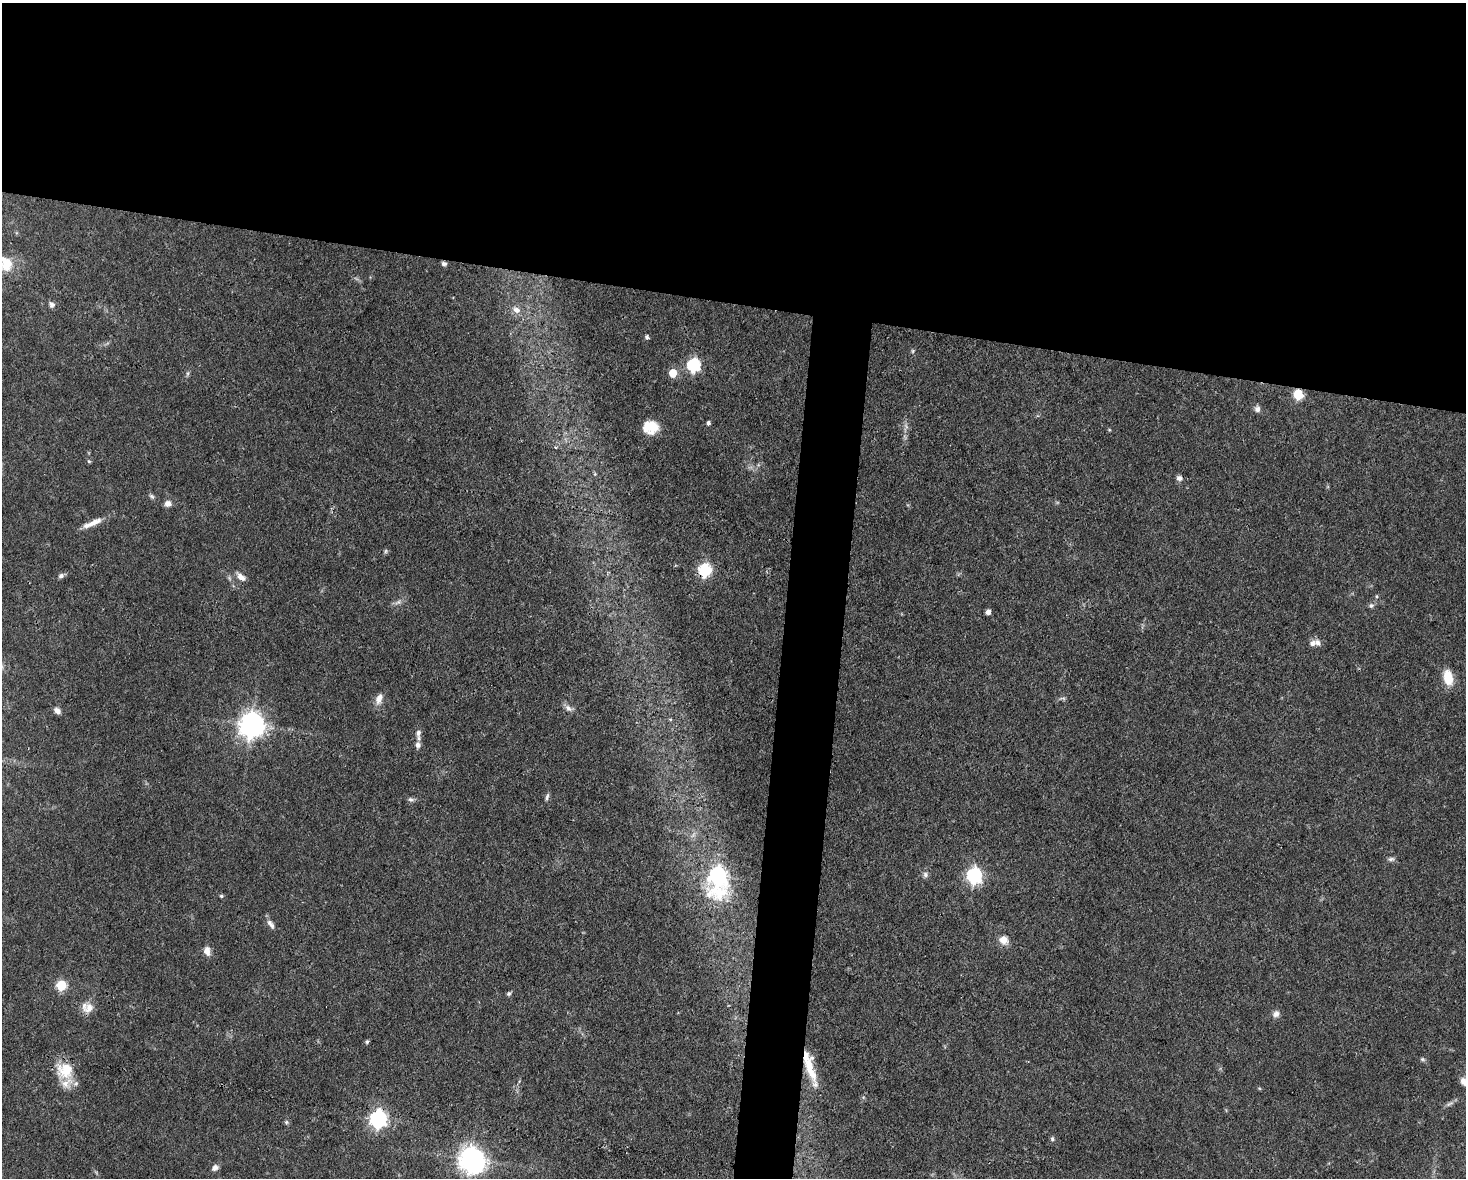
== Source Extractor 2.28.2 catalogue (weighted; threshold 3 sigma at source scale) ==
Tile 2 of 3 x 4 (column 2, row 1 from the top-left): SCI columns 1688-3151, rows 3529-4704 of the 4725 x 4704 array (HDU 1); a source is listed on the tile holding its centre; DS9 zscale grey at full resolution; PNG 1468 x 1180 px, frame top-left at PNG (2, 3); no overlay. Shown black and unused: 28% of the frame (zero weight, under 3 of 4 exposures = <1% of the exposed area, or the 3 px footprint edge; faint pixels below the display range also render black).
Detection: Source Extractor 2.28.2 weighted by HDU 2 'WHT'; one run over the whole footprint, this tile lists its part. Background 0.0737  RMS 0.004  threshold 0.0182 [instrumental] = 3 sigma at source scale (4.5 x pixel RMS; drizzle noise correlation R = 1.50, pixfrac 1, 0.05/0.05 arcsec/px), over >= 5 px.
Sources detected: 63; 1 inside a brighter object's white glare — not listed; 4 inside a brighter listed object's ellipse — not listed separately; the other 58 listed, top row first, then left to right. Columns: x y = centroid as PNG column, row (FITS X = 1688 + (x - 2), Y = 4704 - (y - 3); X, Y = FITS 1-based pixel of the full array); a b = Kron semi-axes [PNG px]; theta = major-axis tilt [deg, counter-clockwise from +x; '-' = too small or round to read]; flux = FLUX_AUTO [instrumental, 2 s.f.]
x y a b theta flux
6 264 23 18 -65 9.1
444 264 6 5 - 1
52 305 7 7 - 1.4
516 310 11 8 -37 2.8
647 337 5 5 - 1
913 351 6 4 90 0.57
694 365 6 6 - 64
673 373 5 5 - 11
1298 394 6 5 - 24
1257 409 8 7 - 1.6
708 423 4 4 - 1.2
650 427 15 13 2 8.3
89 461 6 4 -2 0.46
1179 478 7 7 - 1.4
152 496 8 5 -40 0.88
168 503 8 7 - 2.1
96 522 21 7 23 3.9
386 551 6 4 88 0.63
705 570 6 6 - 57
61 576 7 6 - 1.3
241 577 13 7 -41 2.6
1377 596 5 4 - 0.54
398 602 9 6 30 1.4
1371 606 7 6 - 1
988 612 5 4 - 2
1318 643 10 8 -55 2
1448 678 13 8 -77 10
379 699 16 9 69 3
568 708 11 7 -41 1.8
57 710 9 6 -37 1.9
670 719 5 3 - 0.47
252 725 9 8 - 420
418 733 10 7 81 1.8
418 745 8 7 - 1.8
547 797 10 4 72 0.93
411 800 8 6 -12 1.1
1391 859 9 6 1 1.1
925 875 8 6 -63 1.2
718 876 15 8 88 130
974 876 7 6 - 110
221 896 5 4 - 0.64
271 924 15 6 -56 1.9
1003 940 12 11 - 3.5
207 951 11 7 -83 2.9
61 985 6 6 - 20
509 994 6 5 - 0.76
89 1008 16 12 48 4
1276 1014 9 7 45 1.9
367 1042 5 4 - 0.64
1422 1059 5 5 - 0.66
810 1069 34 10 -74 10
65 1070 23 22 - 12
1464 1082 12 7 -49 2.8
378 1119 7 6 - 150
286 1122 6 5 - 0.68
1052 1139 7 5 -87 0.76
471 1159 8 7 - 390
215 1168 9 7 30 1.7
Overlapping masked pixels (flux is a lower limit): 4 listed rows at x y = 1298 394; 705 570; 810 1069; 378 1119
Isophote crosses this tile's border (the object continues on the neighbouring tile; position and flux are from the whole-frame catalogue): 2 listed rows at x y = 6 264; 1464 1082